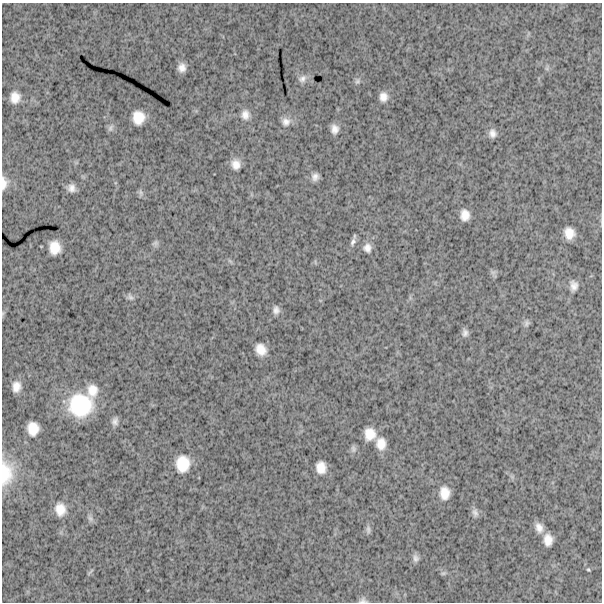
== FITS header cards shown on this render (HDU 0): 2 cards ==
NAXIS1  =                  600
NAXIS2  =                  600

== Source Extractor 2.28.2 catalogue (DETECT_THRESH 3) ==
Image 600 x 600 px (HDU 0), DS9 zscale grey, 1 PNG px = 1 image px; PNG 604 x 604 px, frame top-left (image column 1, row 600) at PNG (2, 3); no overlay
Background 1690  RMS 250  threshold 758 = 3 sigma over >= 5 px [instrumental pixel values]
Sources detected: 55; all 55 listed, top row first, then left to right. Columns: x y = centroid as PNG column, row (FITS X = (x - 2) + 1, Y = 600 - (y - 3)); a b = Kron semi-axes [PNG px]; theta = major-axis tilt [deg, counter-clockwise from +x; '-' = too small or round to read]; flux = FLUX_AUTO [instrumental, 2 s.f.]
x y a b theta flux
182 68 8 7 - 1.2e+05
547 68 7 4 72 3.0e+04
302 79 11 9 44 9.6e+04
357 81 9 7 51 4.8e+04
15 97 10 9 - 1.9e+05
383 97 10 8 -88 1.3e+05
245 115 13 10 -82 1.3e+05
138 118 13 11 88 3.0e+05
286 122 12 11 - 1.2e+05
111 128 11 7 65 5.8e+04
334 129 10 8 -81 1.2e+05
492 133 10 8 -78 9.9e+04
236 164 10 9 - 1.5e+05
315 177 8 7 - 9.1e+04
4 183 15 7 88 1.3e+05
72 188 8 8 - 1.1e+05
141 193 10 6 -80 4.3e+04
465 215 10 8 -89 1.7e+05
569 233 10 9 - 2.1e+05
353 242 12 7 66 6.9e+04
155 243 9 7 27 4.5e+04
55 248 12 10 -85 2.7e+05
367 248 12 10 -79 1.2e+05
230 261 8 4 -37 2.8e+04
493 272 7 5 0 4.3e+04
574 286 12 9 -89 1.0e+05
130 297 11 7 -49 4.9e+04
276 310 10 7 -88 8.3e+04
3 313 6 4 73 2.3e+04
526 323 9 7 61 5.3e+04
465 333 10 7 86 7.0e+04
261 349 11 9 -54 2.1e+05
16 387 10 7 80 1.4e+05
92 390 16 13 -89 2.2e+05
80 405 25 24 - 1.1e+06
115 421 10 7 76 7.4e+04
33 429 12 10 -87 2.5e+05
370 434 11 10 - 2.5e+05
381 444 14 10 -88 2.1e+05
353 449 10 7 -78 5.5e+04
183 464 15 12 86 3.9e+05
321 467 11 9 -83 2.0e+05
6 473 31 16 88 5.0e+05
445 493 13 10 -88 2.2e+05
60 509 14 11 -83 2.3e+05
475 513 12 8 -75 7.3e+04
90 518 10 6 -60 5.9e+04
539 528 13 9 -68 1.4e+05
368 529 13 5 -90 5.2e+04
548 540 11 8 -89 1.8e+05
416 558 10 7 -83 7.0e+04
588 570 4 3 - 2.0e+04
90 572 13 2 47 2.3e+04
443 573 7 5 20 3.4e+04
363 601 11 7 1 5.8e+04
At the frame edge (FLAGS 8, measured only in part): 4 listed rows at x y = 4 183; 3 313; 6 473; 363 601